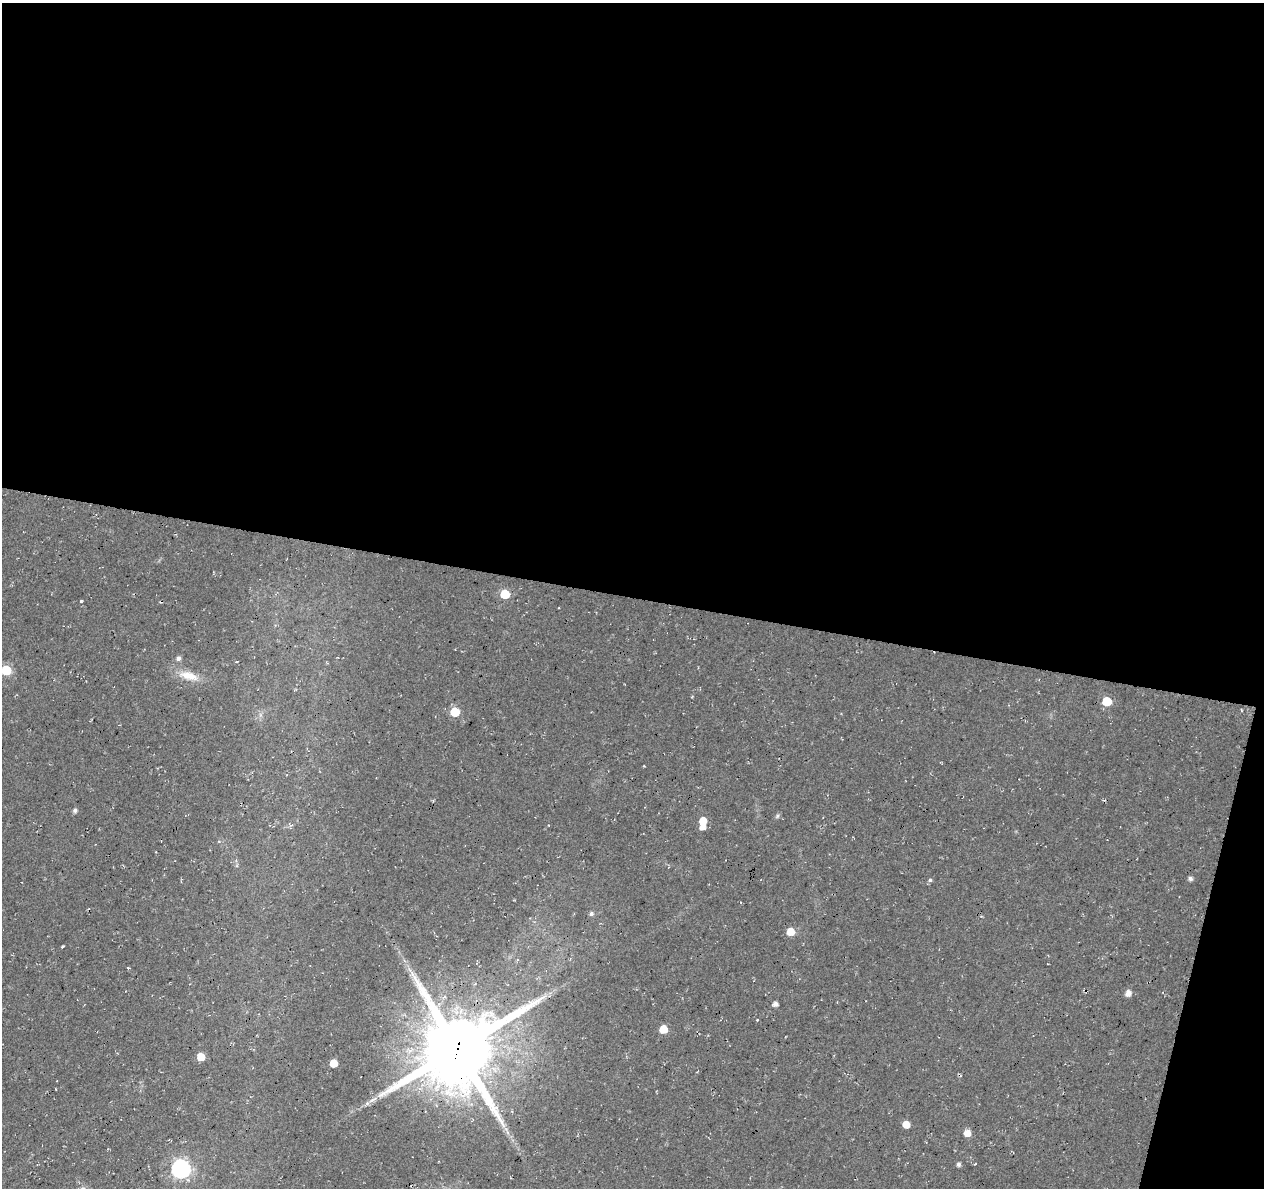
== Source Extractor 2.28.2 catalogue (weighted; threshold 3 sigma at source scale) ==
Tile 4 of 4 x 4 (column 4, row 1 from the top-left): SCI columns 3788-5049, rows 3780-4965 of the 5059 x 5250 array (HDU 1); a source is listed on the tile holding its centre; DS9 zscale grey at full resolution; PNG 1266 x 1190 px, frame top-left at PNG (2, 3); no overlay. Shown black and unused: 52% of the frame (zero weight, under 3 of 4 exposures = <1% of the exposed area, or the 3 px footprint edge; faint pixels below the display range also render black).
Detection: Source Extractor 2.28.2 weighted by HDU 2 'WHT'; one run over the whole footprint, this tile lists its part. Background 0.0177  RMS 0.0054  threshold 0.0241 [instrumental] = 3 sigma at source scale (4.5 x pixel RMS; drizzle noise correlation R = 1.50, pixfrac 1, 0.0396/0.0396 arcsec/px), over >= 5 px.
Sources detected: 32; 1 cosmic-ray / hot-pixel residue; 2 long thin detections or spike segments (spike, bleed or trail) — not listed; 1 inside a brighter listed object's ellipse — not listed separately; the other 28 listed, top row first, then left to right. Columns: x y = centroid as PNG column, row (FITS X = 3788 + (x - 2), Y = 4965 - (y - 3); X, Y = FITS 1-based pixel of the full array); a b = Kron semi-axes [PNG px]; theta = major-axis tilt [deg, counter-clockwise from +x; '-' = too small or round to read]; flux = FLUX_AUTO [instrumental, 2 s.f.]
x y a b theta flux
505 594 6 5 - 21
81 601 4 4 - 0.78
178 658 5 5 - 2
6 670 6 6 - 32
188 676 27 11 -16 9.9
1106 701 6 6 - 18
455 712 6 6 - 23
75 810 5 5 - 1.5
777 816 7 4 54 0.92
703 820 6 5 - 7.6
702 827 5 5 - 4.5
1190 878 5 5 - 1.8
930 880 5 5 - 1.1
591 914 6 5 - 1.5
790 932 5 5 - 10
62 946 4 2 - 0.78
1128 993 6 5 - 3.7
775 1004 5 4 - 2.6
757 1020 3 3 - 0.49
663 1029 5 5 - 13
457 1049 25 22 50 5700
201 1057 6 5 - 10
334 1063 5 5 - 11
906 1124 5 5 - 7.6
967 1133 5 5 - 6.6
958 1164 5 4 - 1.5
975 1164 4 2 - 0.39
181 1169 7 7 - 200
Overlapping masked pixels (flux is a lower limit): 1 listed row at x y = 457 1049
Isophote crosses this tile's border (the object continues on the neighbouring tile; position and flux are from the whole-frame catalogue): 1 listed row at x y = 6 670